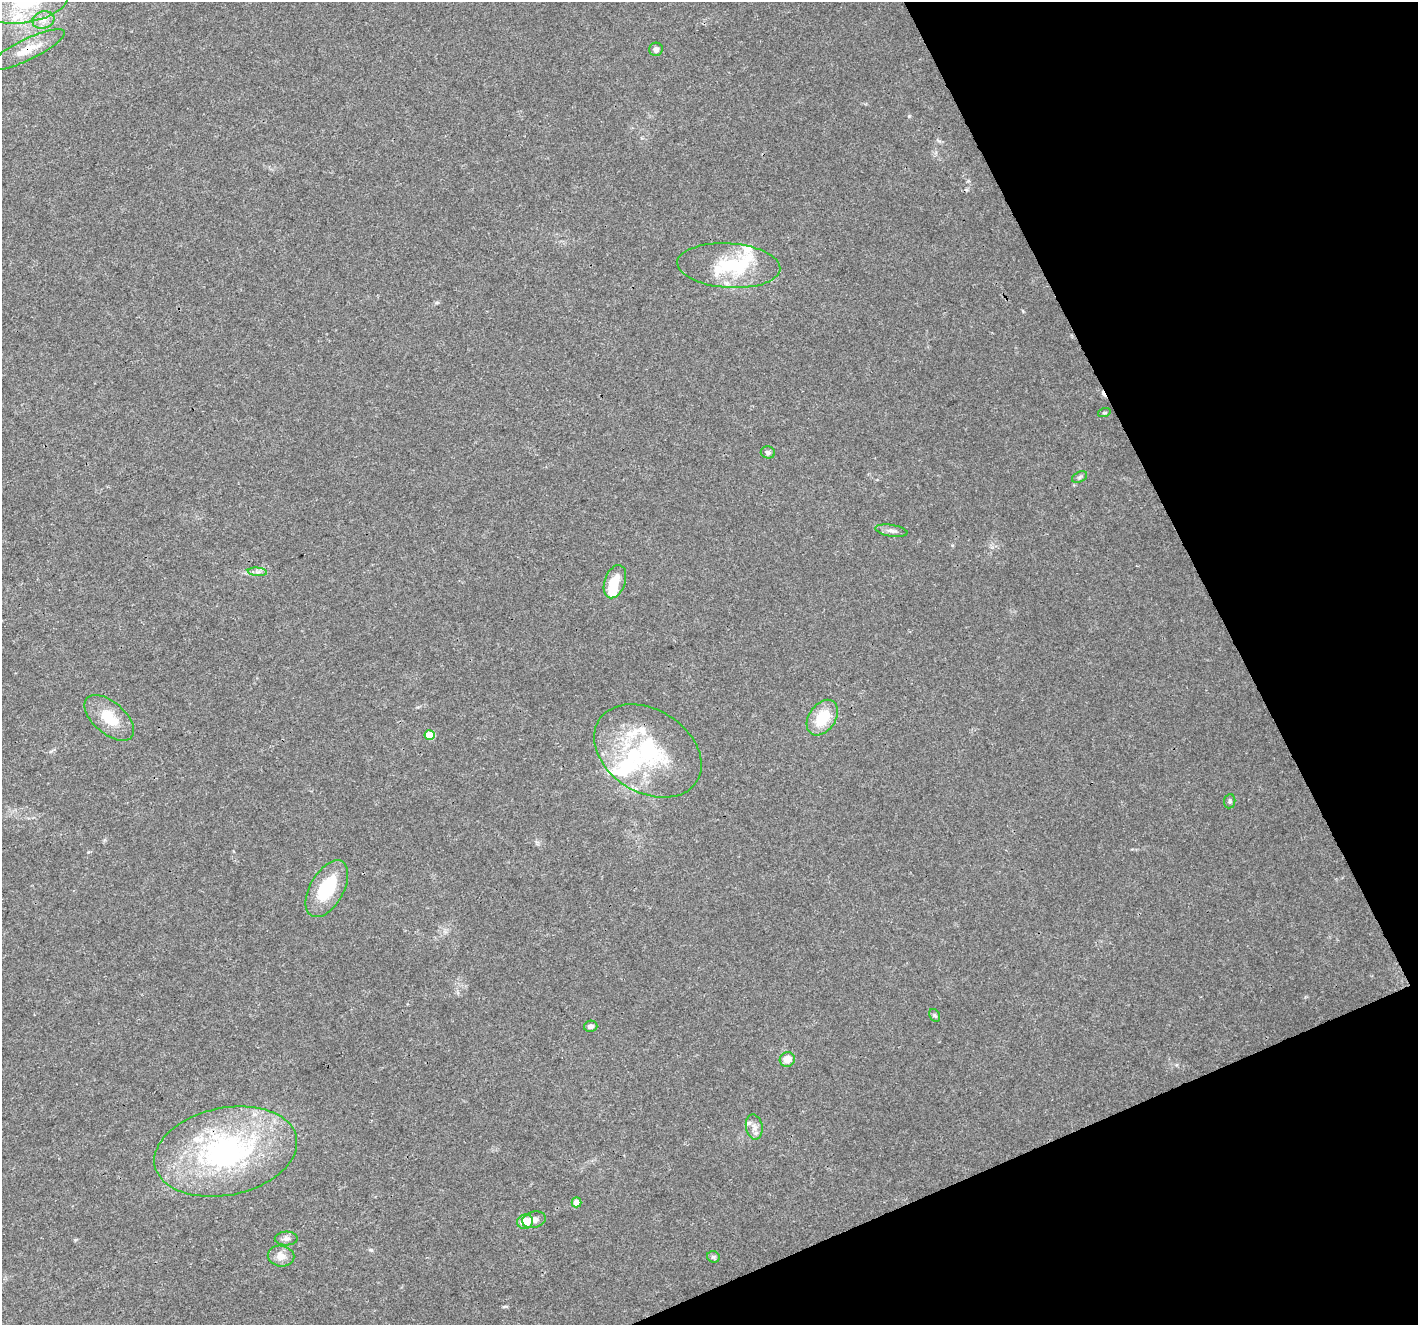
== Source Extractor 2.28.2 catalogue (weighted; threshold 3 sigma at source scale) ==
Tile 12 of 4 x 4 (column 4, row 3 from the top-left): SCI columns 4249-5664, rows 1414-2736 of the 5668 x 5532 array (HDU 1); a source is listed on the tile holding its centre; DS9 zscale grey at full resolution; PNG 1420 x 1327 px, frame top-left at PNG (2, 2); each listed source drawn as its Kron ellipse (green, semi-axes under 4 px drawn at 4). Shown black and unused: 21% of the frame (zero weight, under 3 of 4 exposures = <1% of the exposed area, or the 3 px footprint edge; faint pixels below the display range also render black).
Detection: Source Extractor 2.28.2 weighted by HDU 2 'WHT'; one run over the whole footprint, this tile lists its part. Background 0.0175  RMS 0.003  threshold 0.0133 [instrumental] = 3 sigma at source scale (4.5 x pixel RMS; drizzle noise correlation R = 1.50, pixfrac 1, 0.0396/0.0396 arcsec/px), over >= 5 px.
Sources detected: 39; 3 inside a brighter object's white glare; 1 cosmic-ray / hot-pixel residue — neither listed nor drawn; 7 inside a brighter listed object's ellipse — not listed separately; the other 28 listed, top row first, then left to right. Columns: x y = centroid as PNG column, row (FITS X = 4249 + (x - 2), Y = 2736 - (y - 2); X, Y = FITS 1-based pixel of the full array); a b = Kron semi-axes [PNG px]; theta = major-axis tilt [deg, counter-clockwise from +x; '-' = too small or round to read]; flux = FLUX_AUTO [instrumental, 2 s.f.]
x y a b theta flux
26 3 43 19 10 19
43 20 11 8 15 2.2
656 49 7 6 - 1.1
27 50 41 10 26 6.5
729 266 51 22 -4 19
1104 413 6 4 18 0.42
768 452 7 6 - 0.93
1080 477 8 5 28 0.61
891 531 16 6 -8 1.4
257 572 9 4 -5 0.88
615 582 17 10 71 5.3
109 718 30 16 -40 8
822 718 19 13 56 9.3
430 735 5 5 - 7.9
648 751 58 41 -32 35
1230 801 7 5 83 0.6
327 889 31 17 61 16
935 1015 7 5 -60 0.52
591 1026 7 5 14 1.2
787 1059 7 7 - 3.2
754 1127 12 8 -79 1.9
226 1152 72 43 11 74
576 1202 5 5 - 2.9
534 1220 12 8 16 1.7
525 1222 8 7 - 4.8
286 1239 11 7 2 1.2
281 1256 13 10 -9 3.1
713 1257 6 5 - 0.59
Overlapping masked pixels (flux is a lower limit): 1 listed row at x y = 27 50
Isophote crosses this tile's border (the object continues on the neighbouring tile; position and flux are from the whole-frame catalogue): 1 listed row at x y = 26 3
Unlisted compact peaks at least as high as the median listed source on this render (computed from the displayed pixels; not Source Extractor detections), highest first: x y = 909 116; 371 1250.